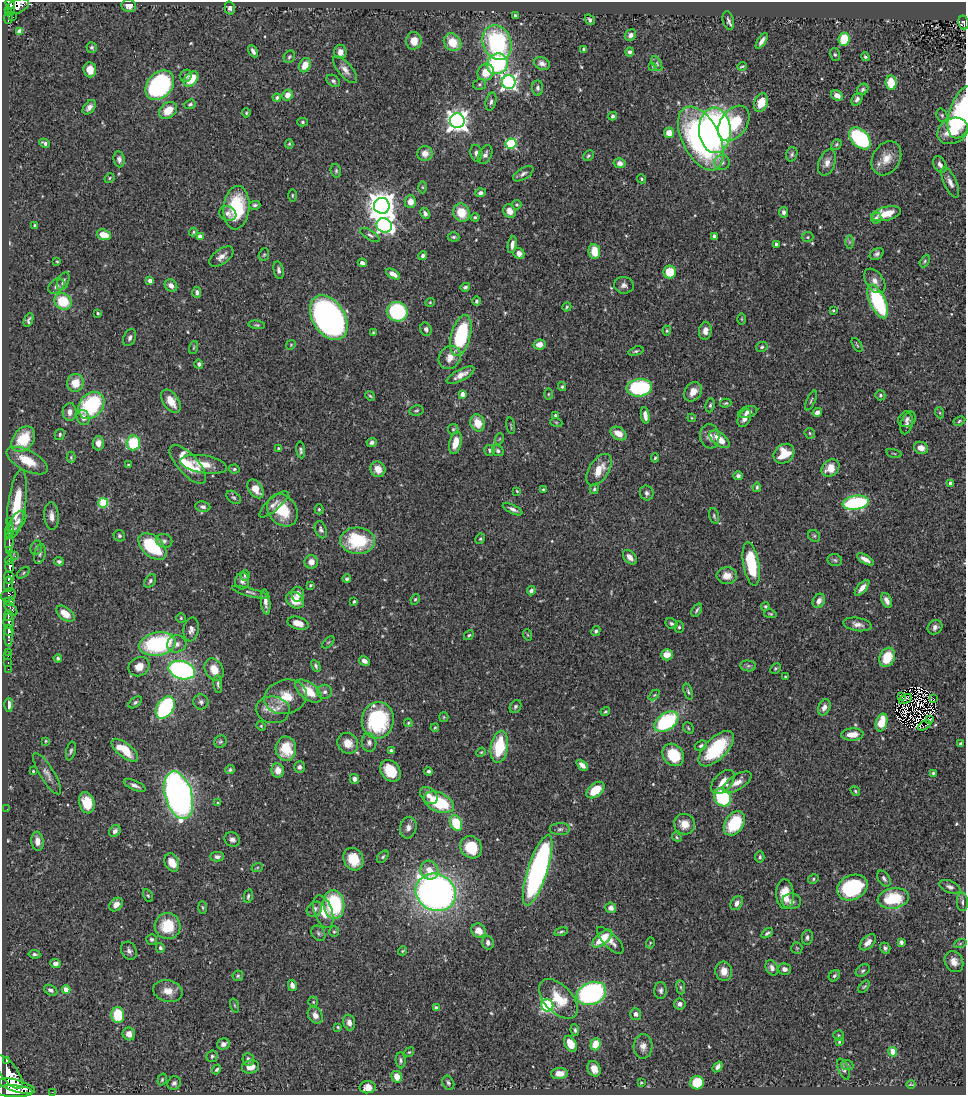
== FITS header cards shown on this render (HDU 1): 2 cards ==
NAXIS1  =                  964
NAXIS2  =                 1093

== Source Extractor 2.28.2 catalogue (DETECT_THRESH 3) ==
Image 964 x 1093 px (HDU 1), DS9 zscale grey, 1 PNG px = 1 image px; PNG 968 x 1097 px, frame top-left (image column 1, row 1093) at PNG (2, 2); each listed source drawn as its Kron ellipse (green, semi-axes under 4 px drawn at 4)
Background 0.451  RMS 0.021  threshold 0.0625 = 3 sigma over >= 5 px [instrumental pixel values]
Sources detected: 561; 7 with non-positive FLUX_AUTO (blend fragments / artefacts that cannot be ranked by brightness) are neither listed nor drawn; of the other 554, the 500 brightest by FLUX_AUTO listed and drawn (54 fainter detections omitted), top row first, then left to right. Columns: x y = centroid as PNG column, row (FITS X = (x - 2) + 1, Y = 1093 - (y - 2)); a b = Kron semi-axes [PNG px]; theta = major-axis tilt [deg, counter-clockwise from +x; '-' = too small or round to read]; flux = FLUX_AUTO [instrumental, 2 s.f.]
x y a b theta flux
10 3 5 4 - 230
17 6 13 7 21 490
129 6 7 6 - 7.2
230 8 6 5 - 5.1
12 11 3 2 - 21
8 12 4 2 - 47
515 15 4 4 - 2
13 17 2 2 - 2.1
8 18 6 3 83 130
590 20 6 4 -57 3.6
728 21 9 5 -76 4.6
963 23 7 5 -80 87
19 31 4 4 - 12
630 35 6 5 - 5.3
844 39 7 5 83 41
414 41 9 7 86 15
762 41 9 4 56 6.8
452 42 9 8 - 29
497 43 18 14 -69 160
92 47 5 5 - 2.4
584 49 4 3 - 3
253 51 6 3 -61 5.5
340 52 7 6 - 8.3
629 52 4 4 - 3.7
835 55 6 5 - 2.6
289 57 6 5 - 2.5
865 57 4 4 - 2.1
542 63 8 6 -24 6.6
497 64 11 10 - 160
657 64 8 4 -64 2.8
305 65 7 5 67 17
653 66 4 4 - 1.5
742 66 5 2 - 1.8
90 70 7 6 - 13
345 70 16 7 -50 9.3
486 72 8 8 - 24
186 76 6 5 - 3.8
191 79 9 6 47 32
333 81 7 5 -37 3.5
509 82 7 7 - 450
891 83 7 5 -81 34
479 84 6 5 - 2.5
160 85 16 12 48 260
538 88 7 5 -85 3.7
863 89 6 5 - 3.4
287 95 6 5 - 11
837 95 6 4 -30 9.4
277 97 4 4 - 3.7
857 99 7 5 56 4.4
491 101 9 5 76 4.1
761 103 9 6 67 27
190 104 6 4 19 2.7
89 107 8 5 51 6.6
168 110 10 7 40 25
962 112 27 13 72 150
246 113 4 4 - 1.8
942 115 7 5 -69 2.8
613 116 4 4 - 3.9
457 121 7 7 - 1100
302 122 5 4 - 2.1
734 123 20 13 54 63
715 130 23 16 -86 560
953 131 16 12 27 34
669 133 5 5 - 14
701 138 34 18 -63 300
860 138 13 8 -46 180
45 143 5 3 - 3.6
289 144 4 4 - 1.5
511 144 5 5 - 130
836 144 6 4 47 2
425 153 7 7 - 11
476 153 8 6 -79 5.4
792 154 7 5 71 2.8
485 155 10 6 62 6.5
588 156 6 4 45 2.3
886 158 18 13 60 20
119 159 8 5 -84 5.4
722 162 7 7 - 6.1
620 163 6 5 - 7.2
827 163 13 8 70 8.9
940 164 9 6 -61 5.9
336 171 7 5 -76 2.6
523 174 11 5 32 4.9
109 178 5 3 - 1.7
641 179 4 3 - 1.9
950 182 16 6 -65 8.9
422 187 6 4 -89 2
480 193 5 4 - 4
292 195 6 3 -90 1.6
410 202 6 6 - 12
255 205 5 4 - 2.9
517 205 5 5 - 1.9
382 206 8 8 - 2000
236 208 22 13 84 82
510 211 7 6 - 13
783 212 5 4 - 3.9
228 213 9 7 -22 6.2
425 213 6 4 -60 4
461 213 9 8 - 30
886 214 15 6 12 23
475 217 4 3 - 2.4
876 218 5 5 - 3.4
35 225 4 3 - 2.4
384 225 8 7 - 450
193 232 4 3 - 1.6
104 235 7 5 -19 24
370 235 11 5 -31 3.8
200 236 4 4 - 15
714 236 4 3 - 4.4
453 237 6 4 -1 2.4
808 237 6 5 - 2
849 242 7 4 90 2.6
776 244 4 3 - 6
512 245 8 4 79 7.2
594 251 7 5 -83 26
519 253 6 5 - 7.9
877 254 7 5 33 4
264 255 6 5 - 2.1
221 256 14 7 36 10
423 256 4 4 - 3.5
57 261 3 2 - 1.4
925 261 7 4 61 2.5
362 263 4 3 - 5.4
279 270 9 5 -78 4.3
670 272 6 6 - 33
393 274 8 4 -32 10
63 281 9 5 65 4.8
150 281 4 4 - 6.7
875 281 14 8 -55 9.6
624 285 10 8 -9 5.9
56 286 9 6 41 4.9
171 286 7 5 -37 7.5
465 287 5 4 - 3.1
197 292 5 4 - 4.7
63 301 9 8 - 45
476 301 5 4 - 2.5
878 301 18 8 -65 140
430 302 5 4 - 1.5
567 307 5 3 - 1.6
833 310 4 3 - 1.8
397 312 10 9 - 140
98 313 4 3 - 1.9
329 318 24 16 -57 850
742 319 6 4 -89 1.5
29 320 7 4 67 3.9
257 325 8 4 -7 2.4
426 329 7 5 -71 4.1
667 331 5 4 - 1.7
705 331 9 6 83 8.5
373 332 4 3 - 1.6
461 335 21 9 76 110
130 338 9 6 67 4.5
291 345 5 4 - 1.8
539 345 6 5 - 11
857 345 8 3 -58 1.8
194 347 7 3 71 1.4
762 347 6 5 - 2.7
636 351 8 4 16 2.5
450 358 12 10 54 14
199 364 5 4 - 4.2
461 375 15 5 28 13
75 383 9 8 - 24
562 387 4 3 - 2.2
639 388 13 8 6 170
693 392 10 8 54 13
463 394 4 4 - 14
548 394 5 3 - 1.5
880 395 5 5 - 2.5
370 396 5 4 - 1.8
171 401 13 7 -55 19
811 401 11 3 66 2.2
726 403 5 4 - 1.9
91 405 15 11 48 140
710 405 7 4 82 2.5
416 411 7 5 12 2.5
70 412 9 7 86 9.1
748 412 9 5 18 6.7
817 412 5 4 - 5.8
940 413 5 3 - 1.6
555 415 3 3 - 1.9
645 415 8 4 -81 9.7
83 417 8 6 -64 8.7
692 418 4 4 - 1.4
744 418 9 6 67 8.2
907 419 9 7 28 5
959 421 6 4 29 2
556 422 6 4 -19 1.8
477 423 9 7 -68 23
907 424 11 6 75 5.1
511 426 8 2 -81 1.4
453 429 5 5 - 2.1
618 433 8 6 -31 17
810 433 6 5 - 2.2
60 434 5 5 - 2.9
710 436 12 9 -83 9.9
23 439 14 10 54 56
499 439 6 3 70 1.5
719 439 12 6 -38 24
372 442 5 4 - 3.7
98 443 7 5 89 9.7
133 443 7 7 - 61
455 443 11 6 76 22
278 448 4 4 - 1.6
921 448 7 6 - 11
301 450 8 4 -82 3.4
490 450 5 5 - 3.4
498 451 6 5 - 3.8
894 453 7 3 -14 1.5
784 454 11 9 38 30
71 457 5 4 - 1.8
655 458 4 4 - 1.9
27 461 22 10 -28 38
188 464 24 10 -47 53
204 464 23 9 -10 23
128 465 3 3 - 1.5
830 468 10 7 42 20
234 469 5 4 - 2.6
378 469 8 7 - 16
599 470 18 9 58 26
738 476 5 4 - 4.2
950 483 4 4 - 6.2
757 487 4 3 - 2.3
255 489 10 7 -54 19
594 489 5 4 - 2.9
543 490 3 3 - 1.9
517 491 4 3 - 1.6
647 493 7 6 - 4.2
234 497 8 5 -38 3.1
103 503 5 5 - 84
856 503 13 7 8 160
17 504 35 8 82 61
274 504 18 6 41 8.1
203 507 7 5 -9 4.5
319 509 5 4 - 1.9
513 509 10 4 -27 5.3
283 510 17 14 -53 42
52 516 14 7 -85 9.9
714 516 8 4 -75 2.6
9 521 2 2 - 4.8
18 521 12 7 55 9.7
321 530 9 5 -70 4.1
9 531 7 3 79 49
119 536 6 5 - 3.1
814 536 6 5 - 2.6
480 539 5 4 - 2.1
9 541 10 3 90 640
164 541 8 7 - 5.2
357 541 17 13 -2 84
152 546 17 10 -44 93
36 548 7 5 76 3.2
9 551 4 3 - 290
40 554 10 5 75 3.7
15 556 3 2 - 14
630 557 8 5 -49 9.5
865 559 9 4 -30 9.1
9 560 4 3 - 120
835 560 7 6 - 3.2
59 561 5 4 - 3.2
311 562 6 6 - 10
751 564 22 8 -80 78
10 567 6 4 90 580
23 573 7 4 36 2.1
245 575 5 4 - 3.3
727 576 10 8 -4 13
9 577 6 5 - 310
347 579 4 3 - 3
150 581 8 5 57 3.4
242 581 8 7 - 5.3
8 584 7 4 86 340
310 585 3 2 - 1.6
862 588 10 4 48 9.8
531 591 5 4 - 5.4
250 592 18 4 -15 4.5
298 594 7 6 - 8.6
8 595 7 6 - 220
415 599 5 4 - 2
295 600 10 7 -38 23
887 600 8 5 -65 6.8
10 601 5 4 - 290
354 601 3 3 - 2.5
819 601 7 5 61 8
266 602 13 4 -83 7.7
765 606 4 4 - 1.9
11 608 8 3 -47 200
697 610 7 3 56 2.6
65 614 10 6 -37 22
770 614 6 4 -10 2
8 616 5 3 - 270
181 618 5 5 - 1.9
9 621 8 5 84 570
298 623 11 6 -17 15
671 624 6 5 - 3.8
857 624 14 6 -9 9.4
679 627 6 5 - 2.5
935 627 8 6 40 5.3
191 630 12 7 81 7.8
9 631 5 4 - 660
596 631 5 4 - 2.9
469 635 5 4 - 2.1
528 635 6 3 -70 1.4
8 636 11 3 -88 340
328 642 8 3 45 1.6
157 644 18 11 11 180
177 644 9 8 - 8.1
8 652 2 2 - 6.3
667 655 6 5 - 17
8 656 2 2 - 11
887 657 10 7 67 35
58 658 4 4 - 3.1
364 661 6 4 -30 6.9
8 662 3 2 - 13
316 666 6 3 -63 3.2
748 666 8 5 -6 3.4
139 667 11 9 33 15
775 668 6 4 44 2
8 669 2 2 - 5.3
182 670 13 9 -16 330
214 670 12 8 -61 18
785 677 3 3 - 1.6
218 684 9 4 -85 2.7
308 691 16 8 -37 29
325 692 7 7 - 4.3
688 692 8 4 -70 2.6
654 695 6 4 43 1.9
286 697 21 17 15 36
902 697 4 2 - 2.9
905 699 7 2 32 2.7
934 699 3 2 - 2
135 702 7 4 37 2.8
201 702 7 7 - 4.5
9 705 7 4 89 6.9
516 706 7 5 57 3.4
165 707 12 8 58 160
824 707 8 6 65 8.2
273 710 17 13 -7 17
605 711 5 4 - 1.9
444 717 5 4 - 1.6
930 719 3 2 - 1.8
378 720 18 16 83 140
666 722 13 8 33 140
882 722 9 5 74 38
408 723 4 4 - 1.6
924 725 7 3 27 4
261 726 5 4 - 1.6
435 728 4 3 - 1.4
688 728 6 4 -49 1.9
852 734 11 6 3 17
46 741 4 4 - 1.5
220 742 6 5 - 2.5
369 742 9 7 -84 5.4
348 743 11 9 -45 17
960 744 4 3 - 2.3
701 746 6 5 - 3.1
499 747 16 8 80 66
286 749 12 10 -84 36
716 749 22 11 45 82
125 750 16 7 -38 36
391 750 3 3 - 4.3
71 751 9 4 77 3.1
481 752 5 4 - 1.5
673 755 12 10 -51 53
582 765 6 4 -44 7.6
299 767 6 5 - 3.5
230 770 5 4 - 2.8
278 770 7 6 - 13
33 771 3 3 - 1.7
390 771 12 9 -51 33
428 771 4 4 - 3.3
933 773 4 3 - 2.2
47 774 24 7 -58 10
354 779 5 4 - 6.1
723 782 14 9 48 17
737 782 16 7 32 12
135 785 12 4 -22 6
595 790 10 6 39 33
855 791 5 4 - 2
179 795 24 13 -74 670
429 796 10 7 -45 9.8
722 797 9 8 - 120
439 802 16 9 -24 81
87 803 11 7 -74 31
218 803 4 4 - 1.7
7 809 2 2 - 3.7
456 823 8 5 -64 54
734 823 13 9 56 70
684 824 11 10 - 18
408 828 11 8 77 7.8
560 829 10 6 2 4.7
115 831 6 5 - 5.8
677 837 5 4 - 1.9
232 840 8 6 -31 5.2
37 841 9 6 -84 10
471 847 11 10 - 44
217 857 6 4 0 4.7
383 857 7 4 46 2.5
760 857 5 4 - 2.6
353 859 11 9 -63 33
172 862 9 7 -67 20
257 868 6 3 20 1.8
429 870 9 9 - 18
538 870 37 10 72 440
813 879 5 4 - 2.2
884 879 9 5 -57 4.1
852 887 16 12 25 110
950 887 11 6 -22 5.7
436 892 20 18 -28 800
785 894 15 8 -87 31
148 896 6 4 -62 2.1
248 896 7 4 78 3
893 898 16 10 8 63
791 901 9 7 1 5.8
962 902 9 5 -88 4.5
737 903 7 5 53 7.5
334 904 14 10 -84 110
116 905 8 5 46 9.8
203 907 6 3 -88 1.7
611 908 5 5 - 7.9
314 909 8 6 39 6.4
323 912 17 9 -71 22
168 926 13 13 - 47
478 931 7 7 - 14
334 932 5 4 - 1.9
561 932 7 4 14 2.5
318 933 8 6 -54 3.3
767 933 7 3 36 2.9
807 937 7 5 79 3.9
151 939 5 5 - 3.2
602 939 12 5 40 39
610 940 17 7 -46 13
868 942 10 6 45 9.5
901 942 4 4 - 3.7
488 943 7 5 -73 4.6
650 943 5 3 - 1.5
960 944 6 4 20 1.9
160 948 5 4 - 4.4
797 948 6 5 - 2
885 948 5 5 - 3.6
129 951 9 7 -63 5.4
402 951 5 3 - 1.5
34 954 6 3 -9 2.6
954 962 11 9 -60 11
55 963 5 4 - 7
772 968 8 6 -63 6.3
784 969 6 5 - 6.2
724 971 10 8 -76 13
863 971 8 5 39 3.4
238 976 5 5 - 2.4
834 976 6 5 - 2.7
292 985 6 4 -74 5.5
681 987 7 4 -82 2.7
864 987 7 4 52 2.2
66 989 4 4 - 21
51 990 7 5 -29 4.4
661 990 8 6 -89 4.5
168 991 15 10 -13 17
591 993 15 11 21 260
558 999 24 13 -47 39
313 1002 5 5 - 1.6
680 1004 6 5 - 6.6
234 1005 7 3 -71 1.7
547 1005 6 6 - 240
436 1008 4 3 - 3.3
636 1014 5 5 - 6.3
118 1015 8 6 -87 49
315 1015 9 7 -59 9
349 1022 8 5 -75 7.8
338 1027 3 3 - 1.4
575 1030 6 4 -81 2.9
129 1034 6 6 - 11
839 1035 5 5 - 2.2
839 1042 4 4 - 1.6
223 1044 6 5 - 8.5
571 1044 8 5 -62 23
595 1044 6 5 - 37
643 1046 12 9 87 10
409 1052 5 4 - 1.7
893 1052 4 4 - 33
212 1056 6 5 - 3
248 1059 6 5 - 5.7
6 1060 3 3 - 130
400 1060 8 5 -85 3.4
847 1065 6 5 - 2
250 1067 9 6 13 14
718 1067 6 4 54 5
217 1069 5 4 - 2.6
594 1069 8 6 -66 13
843 1069 11 5 -68 4.1
9 1072 20 8 -53 2200
559 1073 8 5 5 13
397 1077 6 5 - 16
162 1080 6 4 73 2.2
641 1082 3 3 - 1.4
174 1083 7 6 - 4.2
448 1083 7 5 -61 3.1
697 1083 7 6 - 49
911 1084 5 2 - 1.4
17 1086 18 6 -15 3000
368 1087 8 6 4 12
13 1091 19 6 -2 3500
52 1092 2 2 - 5.9
At the frame edge (FLAGS 8, measured only in part): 3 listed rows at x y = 10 3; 963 23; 962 112
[54 fainter detections neither listed nor drawn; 7 non-positive-flux detections neither listed nor drawn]